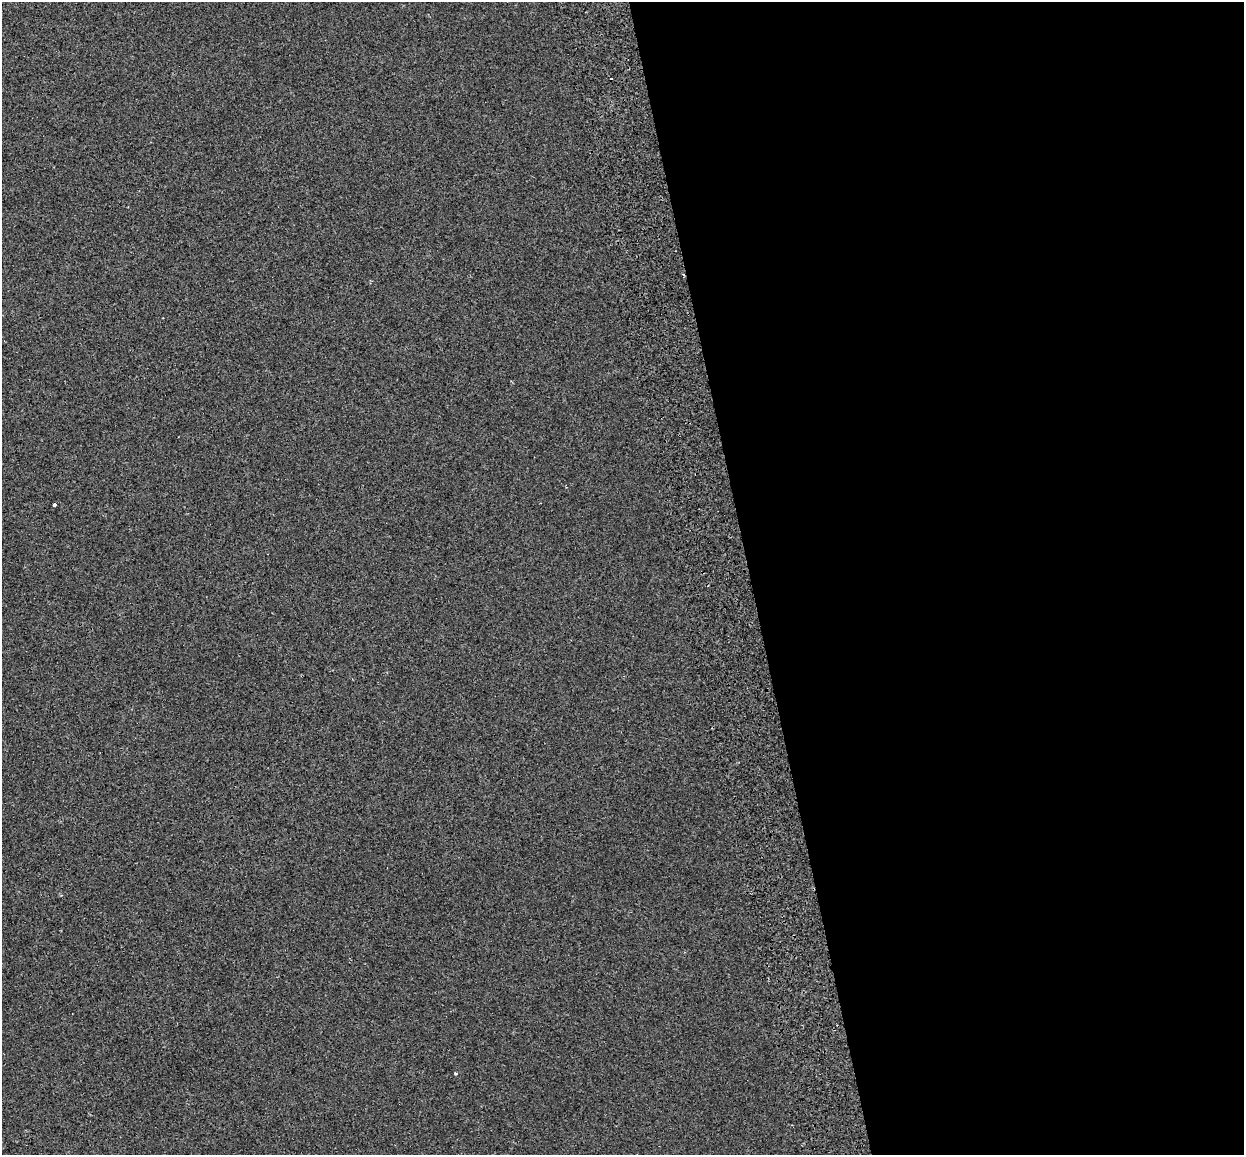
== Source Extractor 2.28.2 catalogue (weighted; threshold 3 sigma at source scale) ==
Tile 8 of 4 x 4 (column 4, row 2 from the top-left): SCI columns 3812-5053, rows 2480-3632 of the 5138 x 4912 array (HDU 1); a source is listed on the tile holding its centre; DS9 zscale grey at full resolution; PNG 1246 x 1157 px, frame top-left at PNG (2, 2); no overlay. Shown black and unused: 40% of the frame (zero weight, under 2 of 3 exposures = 7% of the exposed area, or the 3 px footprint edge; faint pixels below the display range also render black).
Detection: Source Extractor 2.28.2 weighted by HDU 2 'WHT'; one run over the whole footprint, this tile lists its part. Background -5.73e-04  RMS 0.0045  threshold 0.0204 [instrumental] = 3 sigma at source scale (4.5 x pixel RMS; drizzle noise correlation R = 1.50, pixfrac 1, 0.0396/0.0396 arcsec/px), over >= 5 px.
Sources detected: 4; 2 cosmic-ray / hot-pixel residue — not listed; the other 2 listed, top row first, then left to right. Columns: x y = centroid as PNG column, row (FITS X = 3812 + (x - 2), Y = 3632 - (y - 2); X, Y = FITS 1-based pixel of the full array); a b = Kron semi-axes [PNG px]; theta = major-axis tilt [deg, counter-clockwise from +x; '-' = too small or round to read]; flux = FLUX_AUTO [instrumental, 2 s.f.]
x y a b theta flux
54 505 3 3 - 4.3
456 1073 3 3 - 0.9